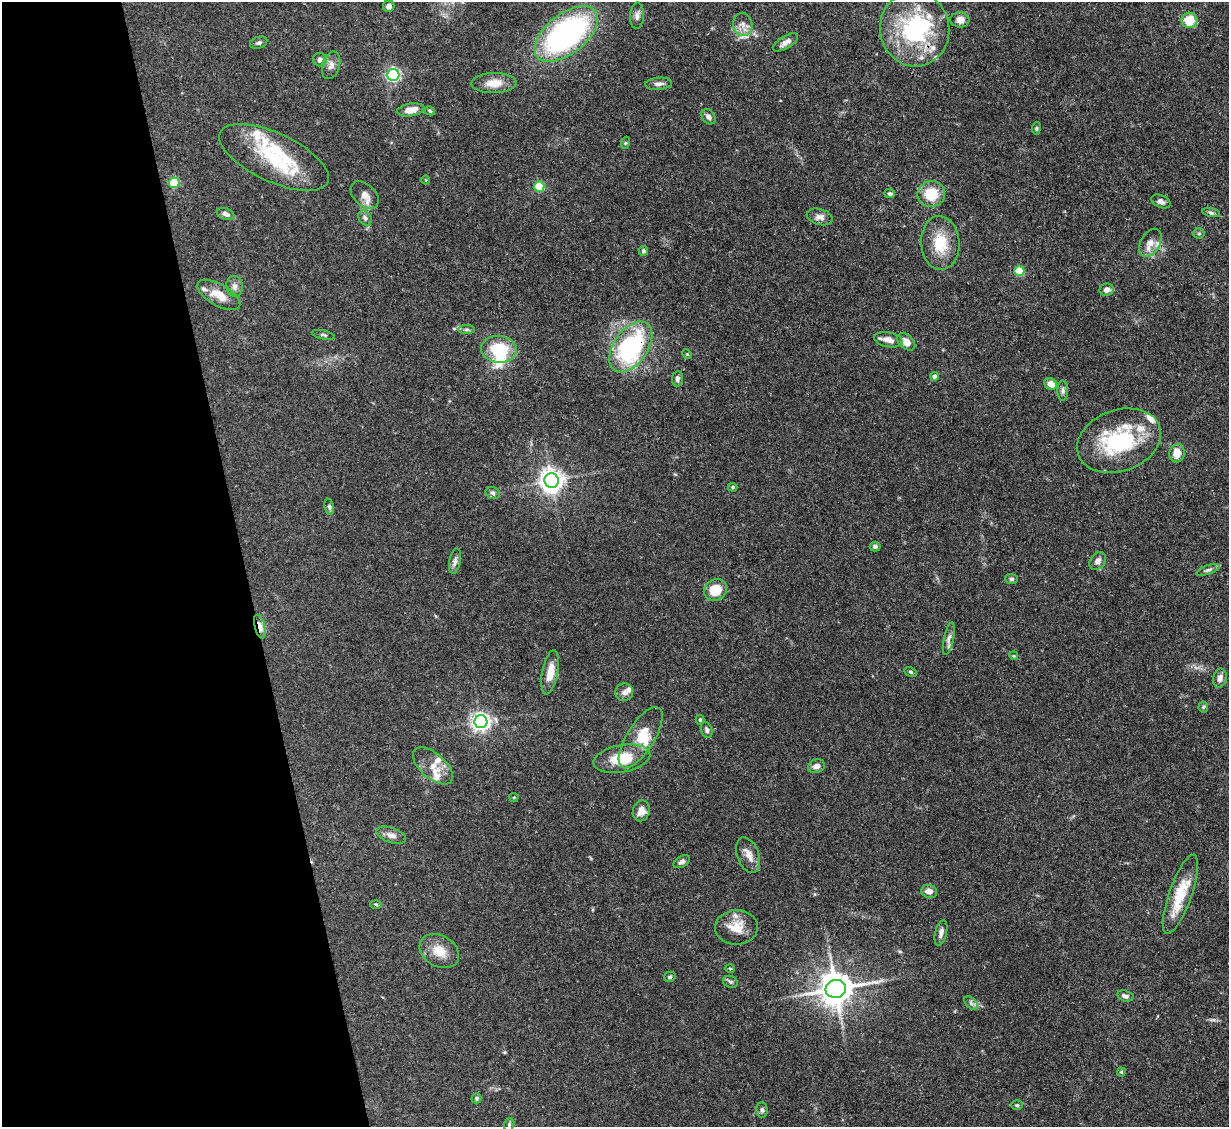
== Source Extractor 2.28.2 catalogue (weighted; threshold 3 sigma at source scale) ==
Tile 5 of 4 x 4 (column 1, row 2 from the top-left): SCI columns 1-1227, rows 2501-3625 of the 4908 x 4884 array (HDU 1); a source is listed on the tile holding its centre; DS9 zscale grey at full resolution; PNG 1231 x 1129 px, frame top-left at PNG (2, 2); each listed source drawn as its Kron ellipse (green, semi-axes under 4 px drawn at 4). Shown black and unused: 20% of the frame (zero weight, under 3 of 4 exposures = <1% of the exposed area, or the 3 px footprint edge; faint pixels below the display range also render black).
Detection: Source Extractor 2.28.2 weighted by HDU 2 'WHT'; one run over the whole footprint, this tile lists its part. Background 0.11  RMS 0.004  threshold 0.0182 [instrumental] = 3 sigma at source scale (4.5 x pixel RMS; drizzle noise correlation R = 1.50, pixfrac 1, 0.05/0.05 arcsec/px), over >= 5 px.
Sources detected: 118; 2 inside a brighter object's white glare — neither listed nor drawn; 17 inside a brighter listed object's ellipse — not listed separately; the other 99 listed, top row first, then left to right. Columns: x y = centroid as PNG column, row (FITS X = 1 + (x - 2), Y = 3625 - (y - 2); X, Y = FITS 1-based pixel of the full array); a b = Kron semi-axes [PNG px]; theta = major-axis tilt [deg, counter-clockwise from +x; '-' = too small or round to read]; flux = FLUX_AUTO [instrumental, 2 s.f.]
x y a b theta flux
389 6 6 5 - 1.9
637 16 13 7 87 1.9
960 20 9 7 -5 3.1
1190 20 8 7 - 8.6
743 24 12 9 -80 2.9
915 29 37 34 -79 44
566 34 37 20 38 99
785 42 14 6 32 2.6
259 43 9 6 20 1
320 60 7 6 - 2.1
331 65 14 8 74 2.5
393 75 6 6 - 80
494 83 22 10 1 5.6
658 84 13 6 5 1.8
411 110 14 6 9 4.5
430 111 5 4 - 0.51
708 117 8 6 -52 1.6
1036 128 6 4 83 0.59
625 143 6 4 71 0.51
274 157 59 24 -25 29
426 180 4 3 - 0.29
174 183 5 5 - 22
539 187 5 5 - 21
890 194 5 4 - 0.86
931 194 14 13 - 11
365 195 16 10 -45 3.5
1161 201 10 6 -25 1.2
1211 213 9 3 -11 0.88
225 214 9 5 -18 1.6
820 217 13 8 -16 2.4
365 218 8 6 -61 1.2
1199 233 5 5 - 0.65
940 243 27 19 -87 13
1150 243 15 9 61 3.5
643 251 5 4 - 0.8
1019 271 5 5 - 19
235 286 10 8 -83 2
1107 290 7 6 - 2.1
219 295 24 10 -30 6.4
467 329 8 4 0 0.78
323 335 11 3 -12 0.8
888 340 14 7 -11 3.4
906 342 10 7 -41 3.7
631 347 28 17 55 54
499 349 18 13 -7 17
687 354 5 4 - 0.44
934 376 4 4 - 1.4
677 379 8 5 83 1.3
1051 384 6 5 - 3.5
1063 390 10 5 89 1.1
1119 441 43 30 19 36
1177 453 9 7 79 5.1
552 481 7 7 - 340
733 487 5 4 - 0.53
493 493 7 5 -18 1
329 507 8 4 -80 0.88
875 547 5 5 - 1
455 561 13 5 78 1.5
1098 561 10 7 52 2
1208 570 12 4 18 1.2
1011 579 6 5 - 0.82
715 590 12 10 31 8.3
260 627 12 5 -76 4.9
949 639 16 5 79 1.6
1014 656 4 3 - 0.37
550 672 22 8 79 6.1
911 672 6 4 -28 0.62
1220 678 10 6 77 2
624 692 9 8 - 1.6
1203 707 5 5 - 0.62
700 720 5 4 - 0.57
481 722 6 6 - 190
707 730 8 5 -73 1.1
641 738 35 14 58 10
622 759 29 13 10 13
433 766 24 12 -41 5.7
816 766 9 6 22 2.2
514 797 4 4 - 0.43
641 811 10 8 76 3
391 835 15 7 -19 2.5
748 855 18 11 -70 3.6
682 862 9 5 32 1.3
929 891 8 6 -14 2.6
1180 894 42 11 71 12
376 904 6 3 -4 0.47
736 927 21 17 2 7.4
941 933 13 5 76 1.8
439 951 21 15 -31 6.9
730 968 5 3 - 0.53
670 977 6 5 - 0.71
730 982 8 5 -22 0.88
836 989 10 9 - 880
1125 996 8 5 -16 1.2
971 1003 8 5 -46 1.1
1121 1072 4 4 - 0.46
476 1098 5 5 - 0.75
1017 1105 6 5 - 0.61
762 1110 8 5 -88 0.91
509 1124 7 5 73 0.66
Overlapping masked pixels (flux is a lower limit): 3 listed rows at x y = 915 29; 631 347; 260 627